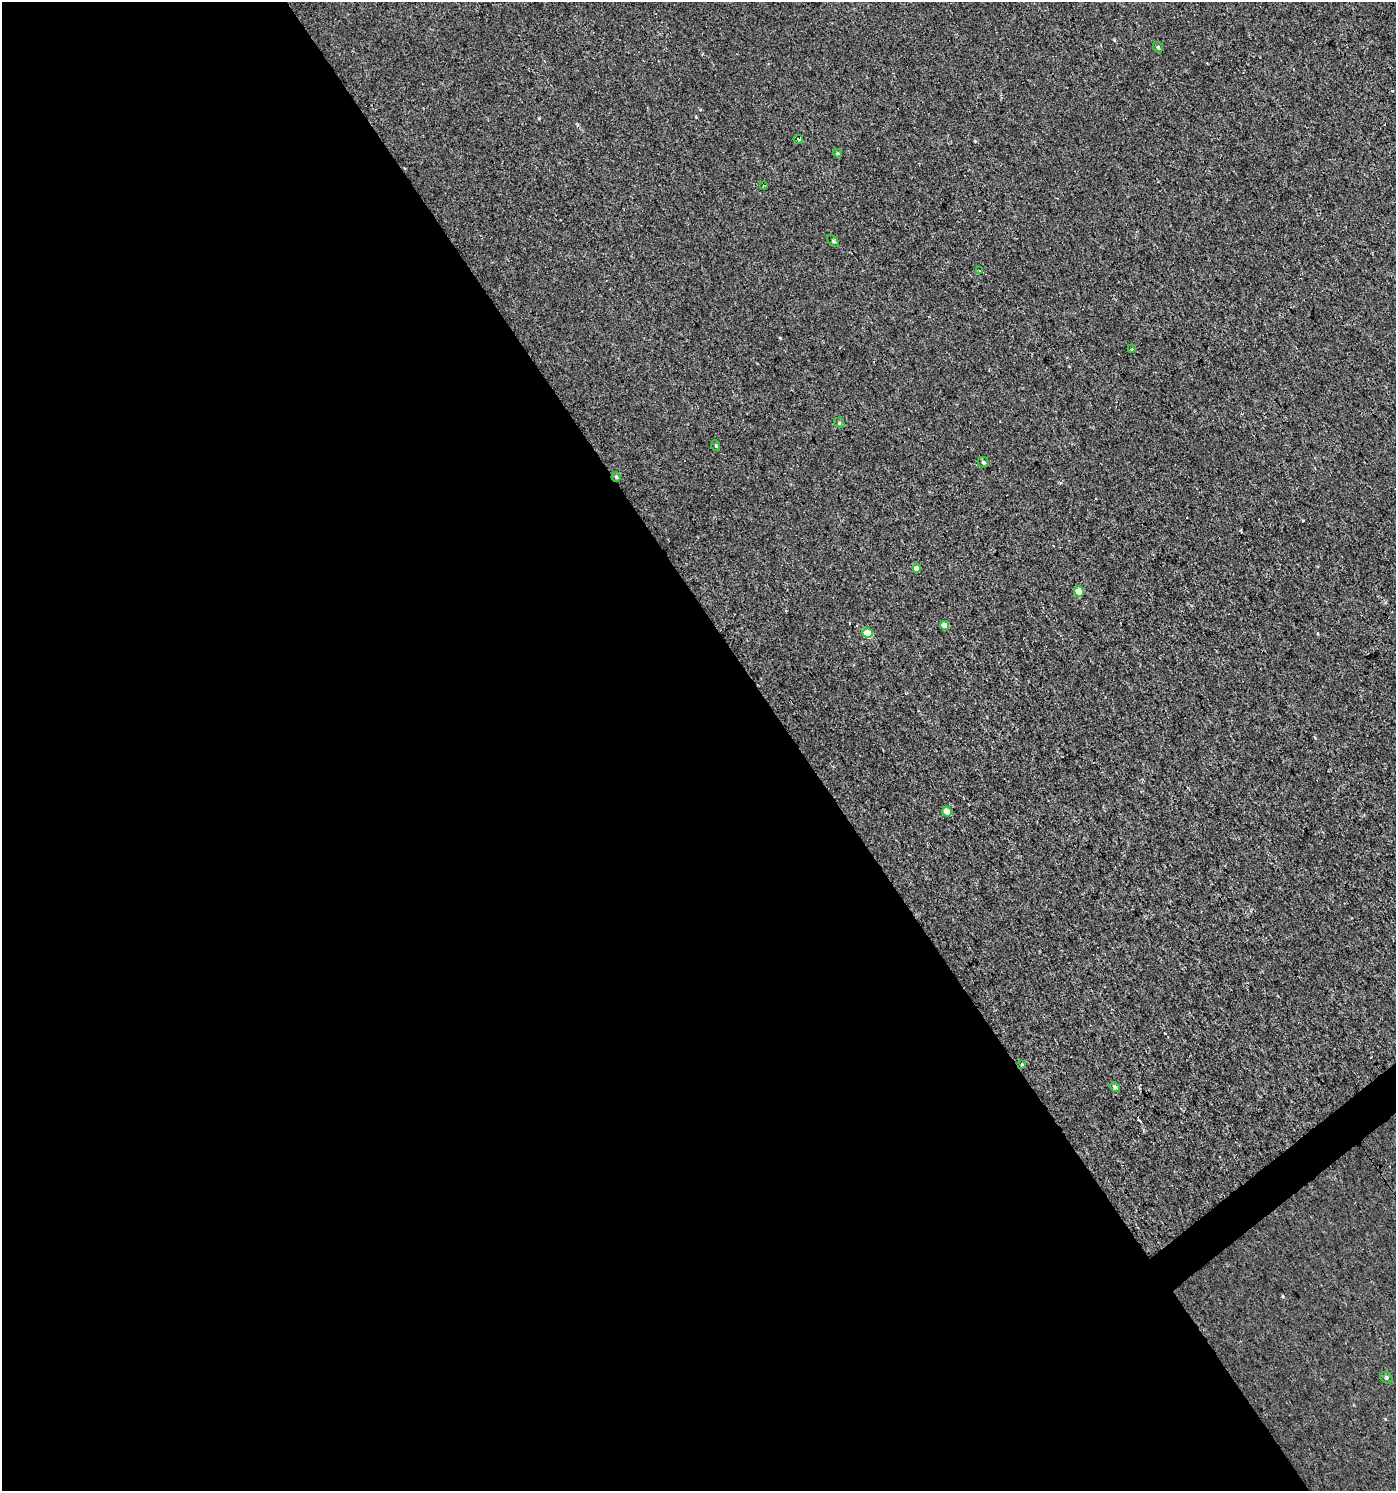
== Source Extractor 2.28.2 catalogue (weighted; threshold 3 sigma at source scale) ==
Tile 9 of 4 x 4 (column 1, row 3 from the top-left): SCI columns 191-1584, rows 1491-2979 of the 5895 x 5959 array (HDU 1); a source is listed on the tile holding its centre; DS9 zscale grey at full resolution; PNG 1398 x 1493 px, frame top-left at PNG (2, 2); each listed source drawn as its Kron ellipse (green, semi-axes under 4 px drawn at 4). Shown black and unused: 58% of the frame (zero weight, under 2 of 3 exposures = <1% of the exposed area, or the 3 px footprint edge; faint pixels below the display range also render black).
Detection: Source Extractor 2.28.2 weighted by HDU 2 'WHT'; one run over the whole footprint, this tile lists its part. Background 3.40e-04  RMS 0.0038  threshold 0.0173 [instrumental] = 3 sigma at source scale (4.5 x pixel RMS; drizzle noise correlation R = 1.50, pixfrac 1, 0.0396/0.0396 arcsec/px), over >= 5 px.
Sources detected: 27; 8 cosmic-ray / hot-pixel residue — neither listed nor drawn; the other 19 listed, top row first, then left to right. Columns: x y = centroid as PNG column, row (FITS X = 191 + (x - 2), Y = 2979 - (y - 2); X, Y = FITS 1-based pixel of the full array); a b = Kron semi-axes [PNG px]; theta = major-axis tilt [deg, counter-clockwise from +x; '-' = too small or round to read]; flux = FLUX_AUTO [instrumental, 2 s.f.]
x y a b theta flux
1158 47 5 4 - 0.7
798 139 5 3 - 0.56
837 153 4 3 - 0.55
763 185 3 3 - 0.72
833 241 7 4 -45 0.65
979 271 3 3 - 0.34
1132 349 3 3 - 1.1
839 423 5 5 - 0.55
716 446 5 3 - 0.41
983 462 5 5 - 0.98
616 477 5 4 - 0.68
917 568 4 4 - 2.8
1079 592 5 4 - 6.1
945 625 4 4 - 4.1
868 633 5 5 - 10
947 812 5 4 - 3.8
1022 1064 4 4 - 0.4
1115 1087 5 4 - 1.4
1386 1378 6 5 - 0.69
Overlapping masked pixels (flux is a lower limit): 1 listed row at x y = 616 477